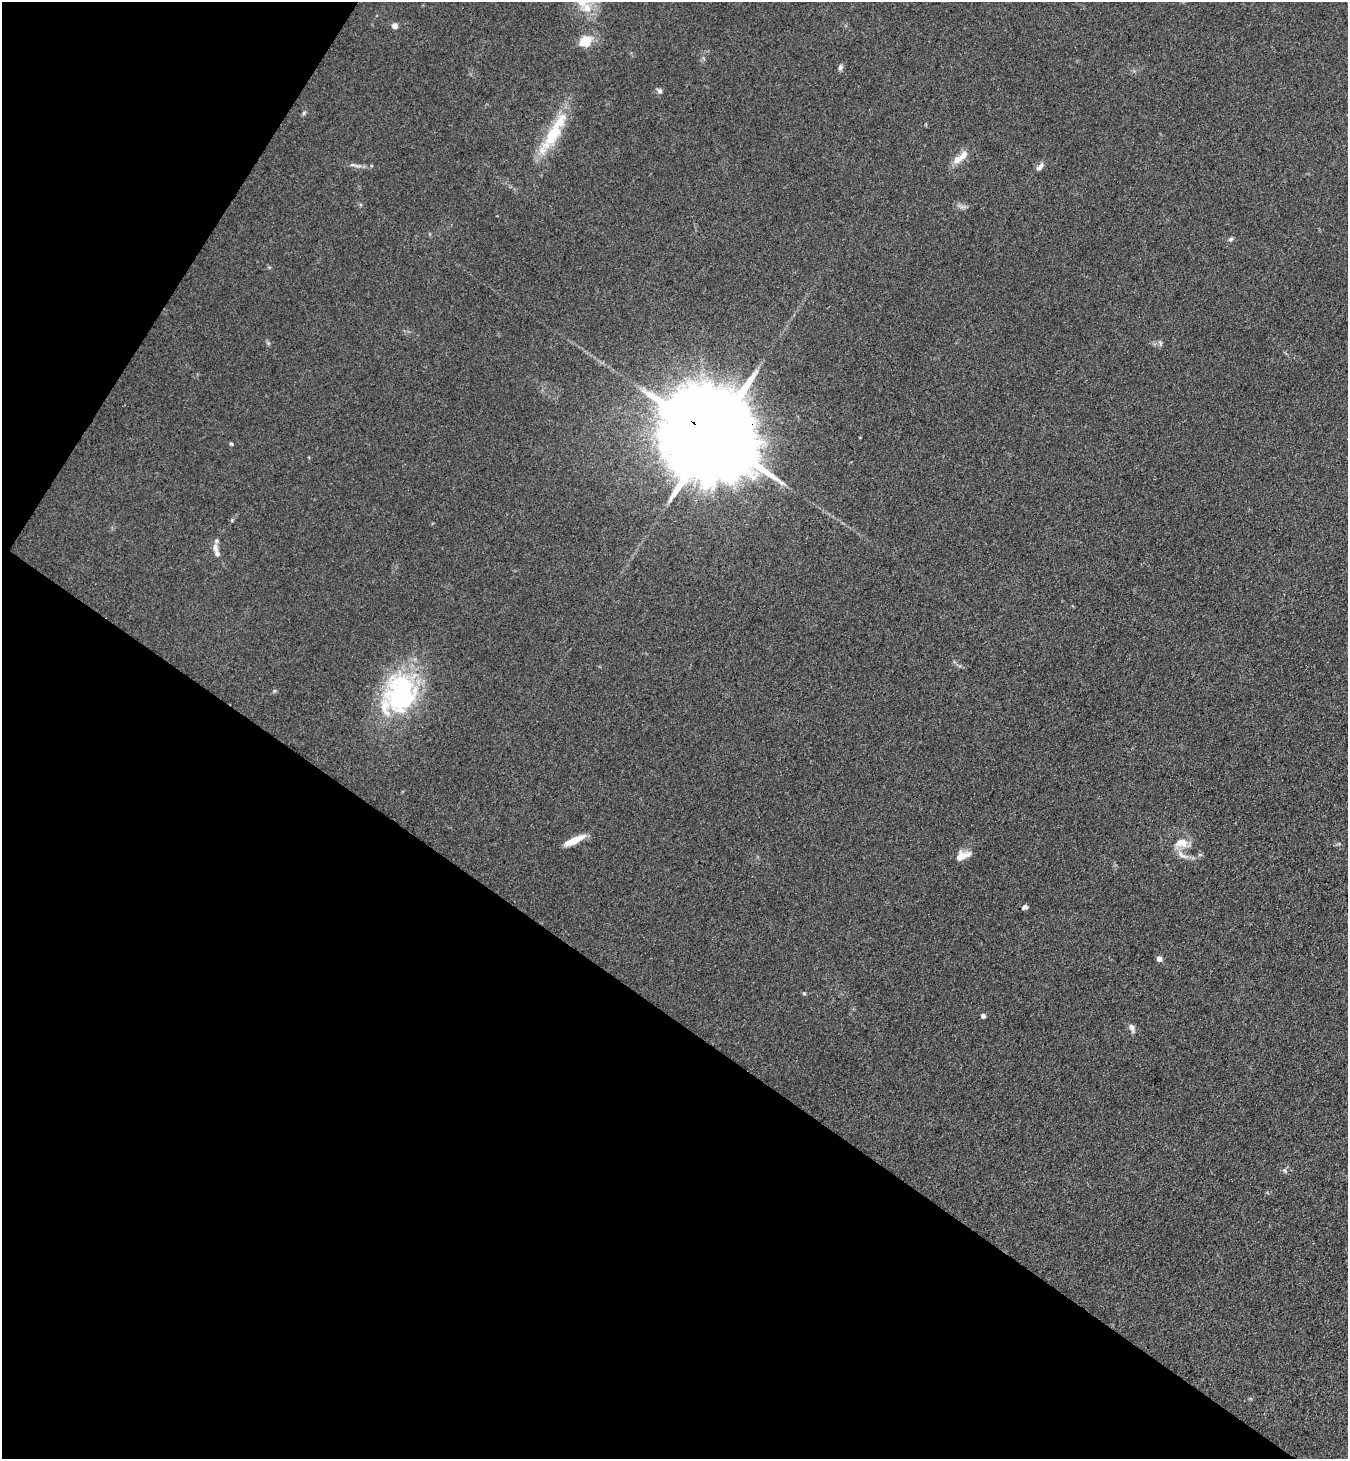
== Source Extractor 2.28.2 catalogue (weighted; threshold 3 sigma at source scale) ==
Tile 9 of 4 x 4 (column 1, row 3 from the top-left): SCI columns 201-1546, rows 1493-2949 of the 5924 x 5902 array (HDU 1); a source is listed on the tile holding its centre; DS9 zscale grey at full resolution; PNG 1350 x 1461 px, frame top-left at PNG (2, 2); no overlay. Shown black and unused: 35% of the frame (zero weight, under 3 of 4 exposures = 5% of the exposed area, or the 3 px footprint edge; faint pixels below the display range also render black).
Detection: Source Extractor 2.28.2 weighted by HDU 2 'WHT'; one run over the whole footprint, this tile lists its part. Background 0.18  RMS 0.0084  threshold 0.038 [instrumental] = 3 sigma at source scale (4.5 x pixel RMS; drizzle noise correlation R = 1.50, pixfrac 1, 0.05/0.05 arcsec/px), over >= 5 px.
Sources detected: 30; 1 inside a brighter object's white glare — not listed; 2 inside a brighter listed object's ellipse — not listed separately; the other 27 listed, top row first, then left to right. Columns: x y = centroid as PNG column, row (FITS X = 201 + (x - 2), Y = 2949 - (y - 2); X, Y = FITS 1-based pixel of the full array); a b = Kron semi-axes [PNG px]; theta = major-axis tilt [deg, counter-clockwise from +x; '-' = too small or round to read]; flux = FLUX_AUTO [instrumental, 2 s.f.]
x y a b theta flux
587 8 12 10 -70 9.4
395 26 7 7 - 3.1
585 41 16 13 29 14
840 67 7 6 - 2.3
659 91 8 5 -31 2
304 113 7 4 60 1.4
552 135 53 14 55 40
960 158 26 8 37 10
352 165 8 4 0 1.9
1040 166 13 6 49 3.8
1230 239 8 5 27 1.6
1160 343 7 4 -72 1.4
712 436 40 21 -36 24000
231 444 5 4 - 1
232 520 5 4 - 1
215 548 14 8 -83 5.3
402 693 50 40 -88 110
574 840 25 7 25 13
1182 843 18 11 -3 11
1182 855 20 6 -28 6.1
962 856 18 8 23 9.6
1025 907 6 5 - 2.7
1159 959 5 5 - 5.5
804 993 6 4 -1 0.98
983 1016 4 4 - 3.2
1132 1028 11 6 -70 3.8
1285 1171 8 4 -36 1.5
Overlapping masked pixels (flux is a lower limit): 1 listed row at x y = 712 436